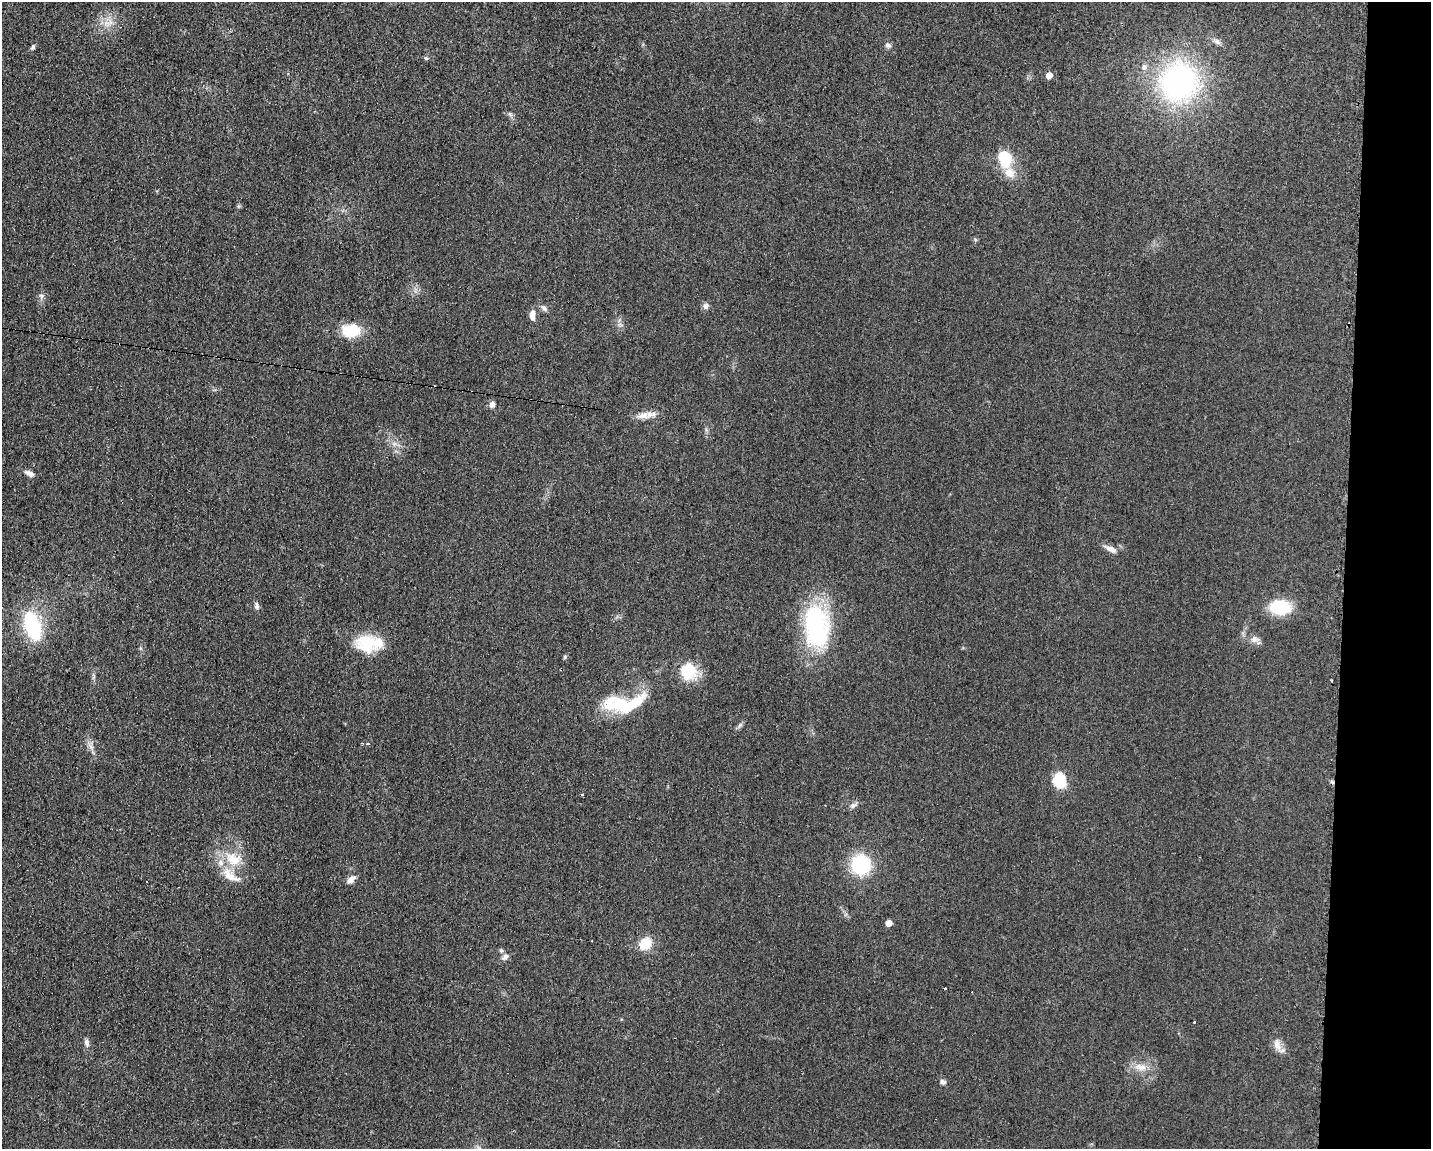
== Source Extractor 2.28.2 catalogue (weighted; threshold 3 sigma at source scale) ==
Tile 9 of 3 x 4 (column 3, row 3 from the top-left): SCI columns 2975-4403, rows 1148-2294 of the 4643 x 4587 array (HDU 1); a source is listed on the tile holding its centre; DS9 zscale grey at full resolution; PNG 1433 x 1151 px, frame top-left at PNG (2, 2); no overlay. Shown black and unused: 6% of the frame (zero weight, under 2 of 3 exposures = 2% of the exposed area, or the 3 px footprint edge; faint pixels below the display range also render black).
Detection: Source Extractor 2.28.2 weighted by HDU 2 'WHT'; one run over the whole footprint, this tile lists its part. Background 0.0621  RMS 0.0099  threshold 0.0448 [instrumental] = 3 sigma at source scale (4.5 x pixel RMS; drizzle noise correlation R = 1.50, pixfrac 1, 0.05/0.05 arcsec/px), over >= 5 px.
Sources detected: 57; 5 cosmic-ray / hot-pixel residue — not listed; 4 inside a brighter listed object's ellipse — not listed separately; the other 48 listed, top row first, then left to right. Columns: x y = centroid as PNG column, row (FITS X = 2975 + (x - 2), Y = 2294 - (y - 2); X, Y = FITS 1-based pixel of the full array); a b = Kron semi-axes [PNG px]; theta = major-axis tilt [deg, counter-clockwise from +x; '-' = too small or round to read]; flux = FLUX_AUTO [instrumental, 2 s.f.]
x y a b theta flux
107 23 12 5 1 5.2
1217 42 10 6 -37 3.6
888 45 9 6 -11 2.6
33 47 7 5 63 2.1
1144 67 9 7 -78 3.8
1049 75 5 5 - 12
1178 82 35 33 55 230
510 114 8 4 -45 2.1
1005 158 18 14 -75 29
41 296 8 6 -78 2.8
706 306 8 7 - 3.4
544 308 10 6 -45 3.3
532 317 8 7 - 4.7
351 330 18 12 1 34
492 404 7 6 - 4.3
643 415 15 9 23 8.4
29 473 13 6 -26 4.8
1111 549 16 6 -26 6.2
257 606 10 6 -78 3.1
1280 607 18 13 -1 44
33 626 27 14 -73 77
817 626 50 28 -86 120
1255 639 14 8 -2 5.2
366 644 27 23 -30 37
565 657 6 4 50 1.3
688 671 17 15 75 37
623 704 53 19 5 58
740 725 9 4 54 2.4
363 743 3 2 - 1.3
368 744 3 3 - 2.5
1059 780 16 12 -85 28
1332 782 6 4 -44 1.7
582 795 3 2 - 1.2
853 805 10 6 25 3.5
233 859 23 16 -20 25
861 865 15 15 - 76
229 875 23 12 -45 17
351 879 12 7 40 5.6
888 923 5 5 - 11
645 943 14 12 37 19
501 950 6 5 - 2.1
505 957 11 7 37 3.8
945 988 3 2 - 1.2
1194 1022 3 3 - 2.9
87 1043 10 6 -79 3.3
1277 1045 17 8 -73 7.7
1141 1067 17 9 -10 10
943 1082 8 6 -25 2.9
Overlapping masked pixels (flux is a lower limit): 1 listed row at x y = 1332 782